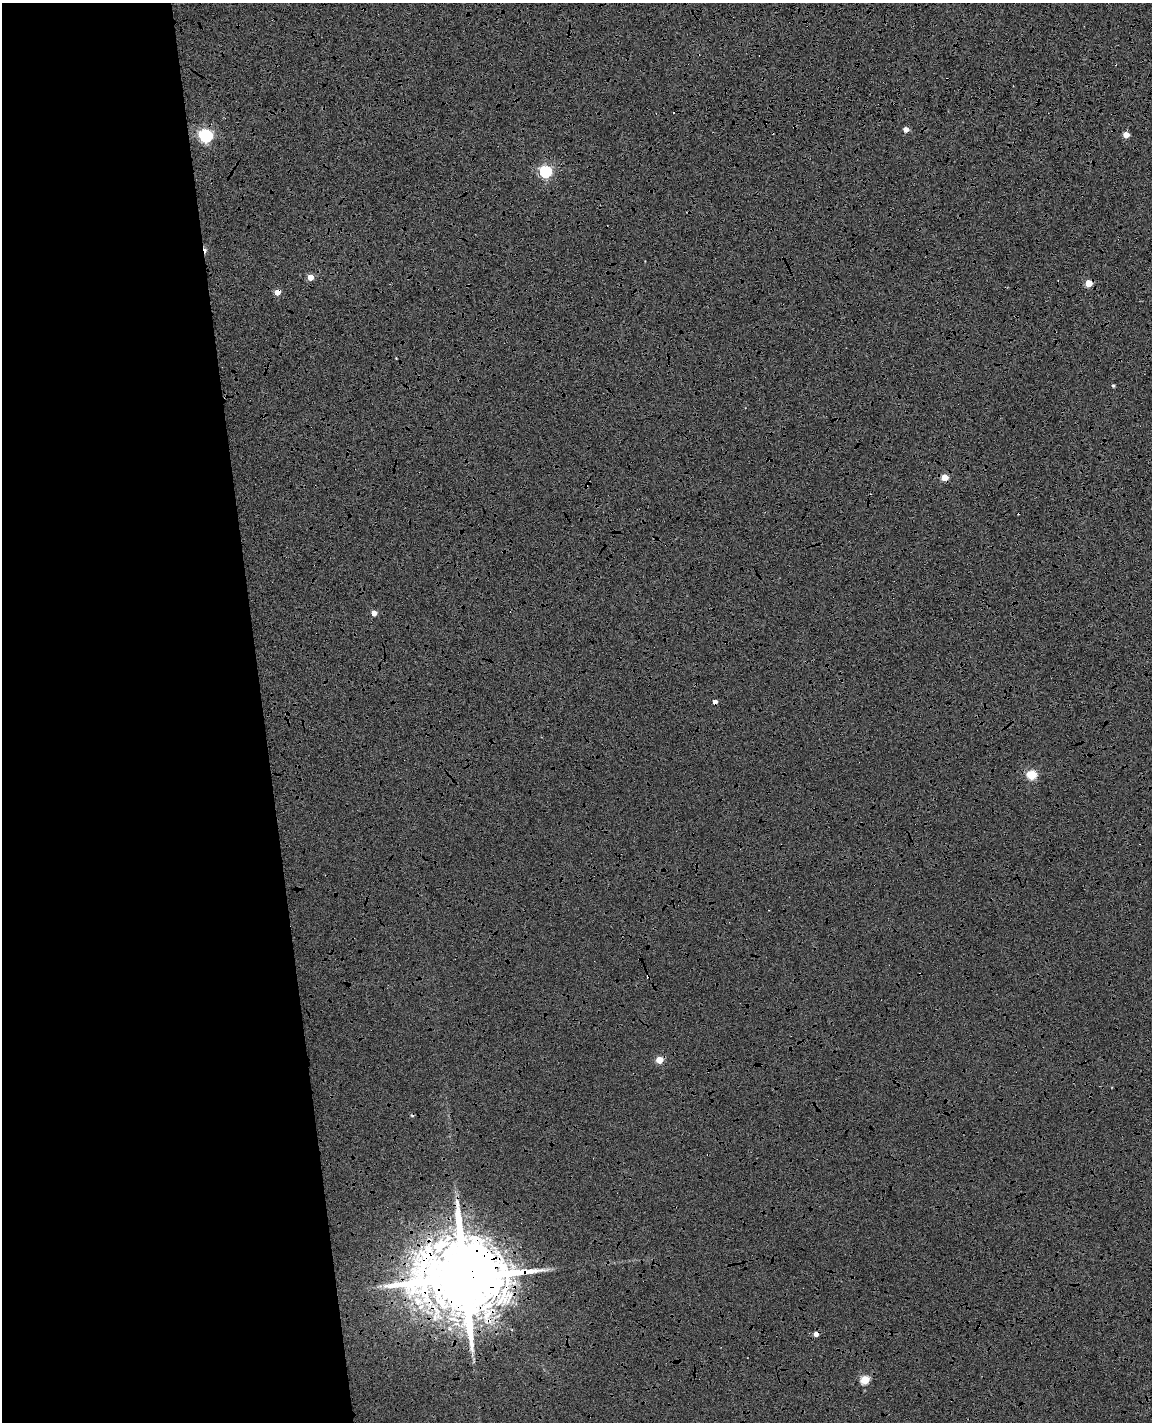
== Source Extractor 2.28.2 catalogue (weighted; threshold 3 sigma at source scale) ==
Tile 5 of 4 x 3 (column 1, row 2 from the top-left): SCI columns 57-1206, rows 1560-2979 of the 4714 x 4645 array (HDU 1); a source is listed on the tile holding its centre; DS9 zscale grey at full resolution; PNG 1154 x 1424 px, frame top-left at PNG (2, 3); no overlay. Shown black and unused: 24% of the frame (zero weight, under 4 of 8 exposures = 6% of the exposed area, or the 3 px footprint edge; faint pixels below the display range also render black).
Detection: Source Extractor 2.28.2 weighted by HDU 2 'WHT'; one run over the whole footprint, this tile lists its part. Background 0.00602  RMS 0.0054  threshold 0.022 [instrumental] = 3 sigma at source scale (4.09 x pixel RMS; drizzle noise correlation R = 1.36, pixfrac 0.8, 0.05/0.05 arcsec/px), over >= 5 px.
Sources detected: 23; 8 cosmic-ray / hot-pixel residue — not listed; the other 15 listed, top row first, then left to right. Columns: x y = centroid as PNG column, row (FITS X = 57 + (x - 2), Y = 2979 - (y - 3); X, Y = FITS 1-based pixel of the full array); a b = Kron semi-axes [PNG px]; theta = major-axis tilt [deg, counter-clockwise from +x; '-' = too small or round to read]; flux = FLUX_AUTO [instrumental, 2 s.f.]
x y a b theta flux
906 129 4 4 - 4.3
206 135 7 5 -37 91
1126 135 4 4 - 7.7
546 171 5 5 - 65
310 277 4 4 - 6.3
1089 283 5 4 - 11
277 292 4 4 - 5.7
396 358 2 2 - 0.25
1113 386 4 3 - 0.86
944 477 5 4 - 11
374 613 4 4 - 4.3
1032 775 5 5 - 29
659 1060 4 4 - 13
464 1278 24 18 1 9700
865 1380 5 5 - 22
Overlapping masked pixels (flux is a lower limit): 3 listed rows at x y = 1089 283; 277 292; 464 1278